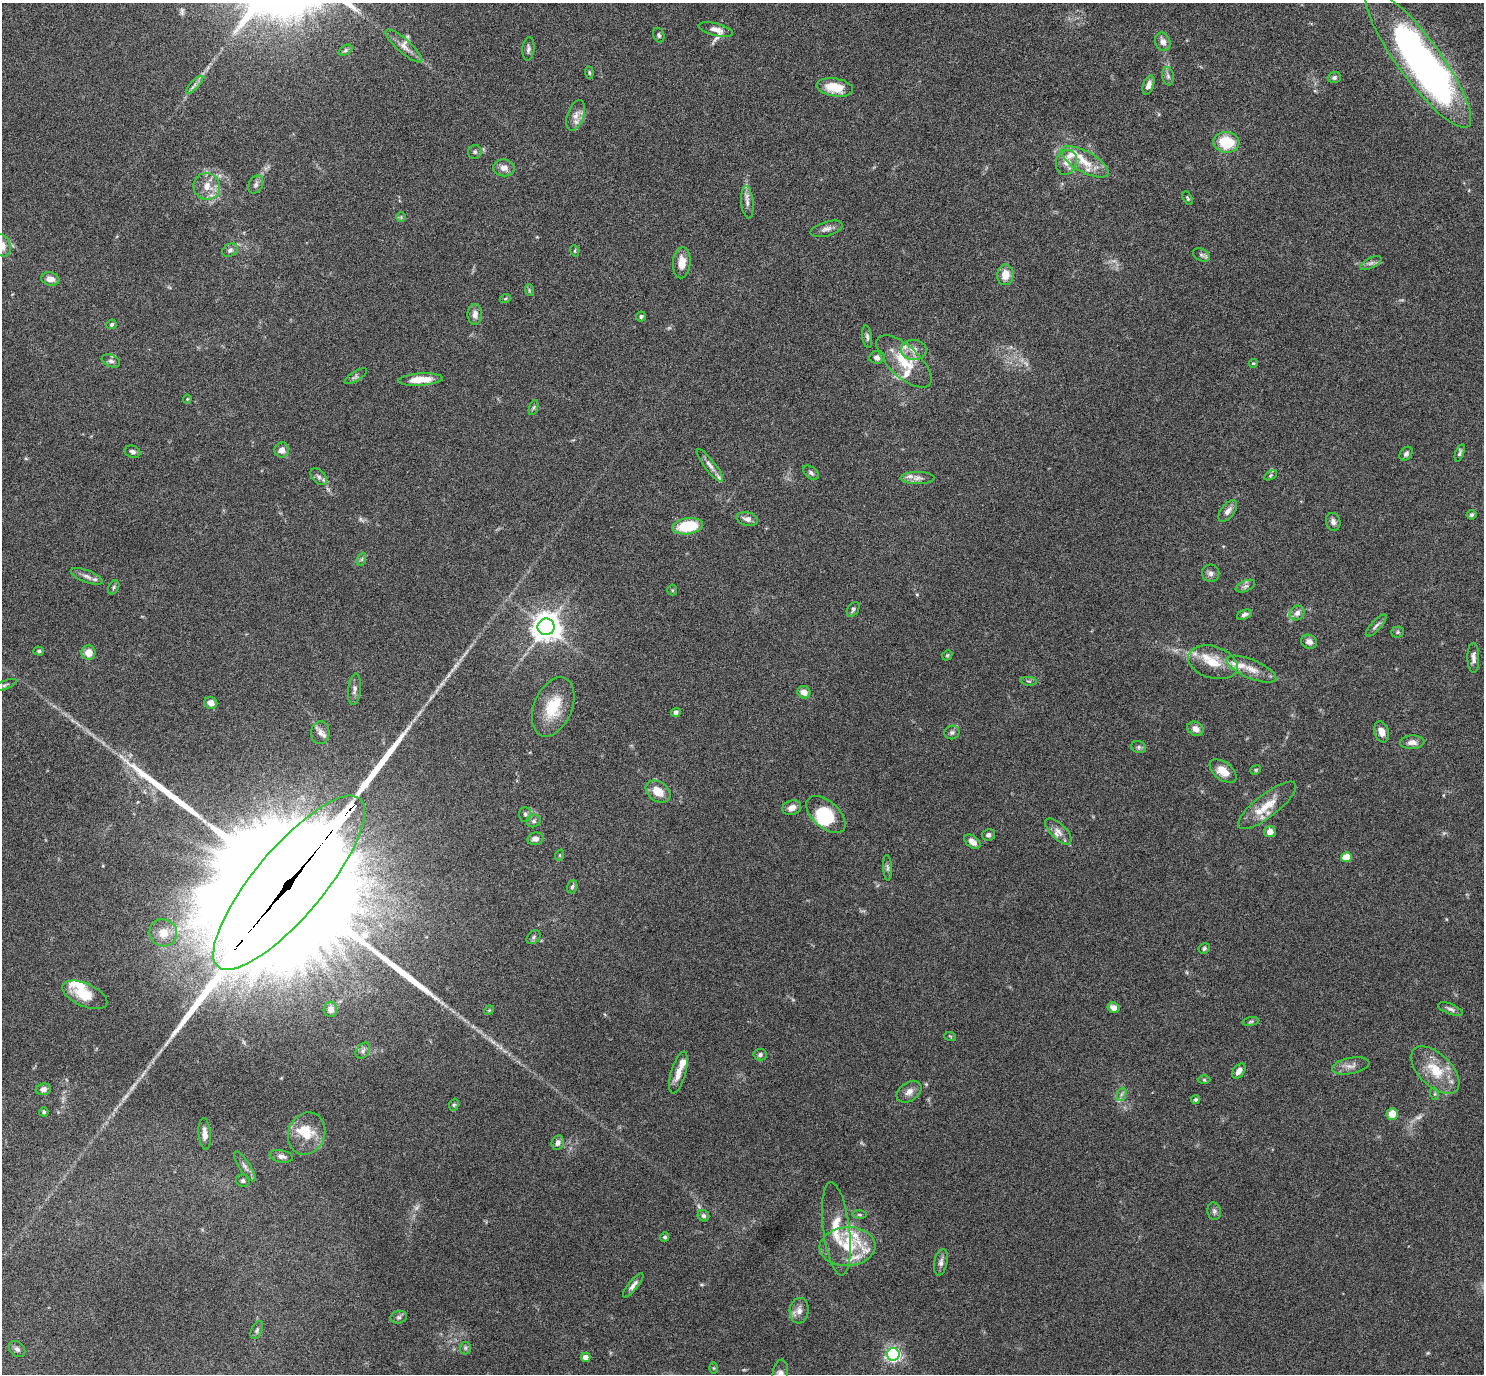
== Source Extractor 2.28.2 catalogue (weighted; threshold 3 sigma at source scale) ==
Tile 10 of 4 x 4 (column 2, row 3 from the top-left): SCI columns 1484-2965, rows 1525-2896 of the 5931 x 5935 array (HDU 1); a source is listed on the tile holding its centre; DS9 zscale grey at full resolution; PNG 1486 x 1376 px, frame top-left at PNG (2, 3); each listed source drawn as its Kron ellipse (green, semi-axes under 4 px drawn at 4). Shown black and unused: <1% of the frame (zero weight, under 4 of 8 exposures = <1% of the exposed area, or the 3 px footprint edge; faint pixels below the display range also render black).
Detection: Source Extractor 2.28.2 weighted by HDU 2 'WHT'; one run over the whole footprint, this tile lists its part. Background 0.0857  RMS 0.004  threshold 0.0165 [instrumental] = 3 sigma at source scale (4.09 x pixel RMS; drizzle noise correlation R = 1.36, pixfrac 0.8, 0.05/0.05 arcsec/px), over >= 5 px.
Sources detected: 186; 5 too faint to see at this stretch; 3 inside a brighter object's white glare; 1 long thin detection or spike segment (spike, bleed or trail) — neither listed nor drawn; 17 inside a brighter listed object's ellipse — not listed separately; the other 160 listed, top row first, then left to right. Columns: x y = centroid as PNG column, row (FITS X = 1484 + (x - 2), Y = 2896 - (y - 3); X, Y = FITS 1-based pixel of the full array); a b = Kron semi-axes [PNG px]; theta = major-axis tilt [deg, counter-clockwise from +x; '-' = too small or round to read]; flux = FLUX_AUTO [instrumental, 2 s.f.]
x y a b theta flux
716 30 17 6 -14 2.3
659 35 7 5 -71 0.77
1163 42 9 7 -66 2.1
404 46 24 6 -41 2.9
528 49 12 6 84 1.3
345 50 7 5 29 0.73
1418 59 84 21 -54 210
589 72 6 4 -83 0.52
1168 76 9 6 -81 1.2
1334 77 6 5 - 0.84
195 85 11 3 46 1.2
1148 85 10 5 72 1.9
835 87 18 9 -9 8.1
576 115 16 8 70 2.9
1226 142 13 10 -4 13
475 152 7 7 - 0.79
1066 162 13 10 70 3.1
1085 162 26 10 -29 7.3
504 168 11 8 -8 2.6
256 184 9 7 64 1.3
207 186 13 13 - 5
1188 198 7 4 -60 0.53
747 202 16 6 -84 2
401 217 5 5 - 0.47
826 229 16 7 16 2
2 245 11 8 -64 3.4
230 250 8 6 29 1.1
575 251 6 3 -72 0.43
1201 255 9 6 -27 1.1
682 263 15 9 86 4.5
1371 263 11 5 26 1.3
1005 275 10 8 84 4.9
50 279 9 6 -10 2.6
529 290 6 3 -73 0.46
505 299 5 3 - 0.49
475 314 10 7 90 2.4
641 316 5 5 - 0.71
111 324 5 4 - 0.77
867 337 11 5 -81 0.95
914 350 13 10 -2 3.6
877 357 8 6 6 1.7
111 361 9 6 -23 1
904 361 35 15 -43 13
1253 363 4 4 - 0.46
356 376 13 4 32 1.1
420 380 22 6 4 6.5
187 399 4 4 - 0.37
534 407 8 3 71 0.61
282 450 7 7 - 2.2
133 452 8 6 -21 1.1
1460 453 9 4 71 0.83
1406 454 7 5 52 1
710 465 20 5 -52 2
811 473 9 5 -40 0.94
1271 475 7 4 32 0.54
319 477 10 6 -46 1.4
917 478 17 6 0 2.1
1228 511 12 6 52 2.1
1471 515 5 5 - 0.72
747 519 11 7 -13 2
1333 522 9 7 -76 1.6
688 526 15 8 8 17
362 559 7 4 71 0.61
1211 573 8 8 - 1.4
87 576 17 6 -21 2
1245 586 10 5 24 1.2
114 587 7 5 61 0.71
672 590 5 5 - 0.44
853 609 8 5 57 0.8
1297 613 8 7 - 1.8
1244 615 8 4 20 1.2
1376 626 14 5 47 1.3
546 627 8 8 - 520
1398 632 6 5 - 0.65
1309 642 8 7 - 1.9
39 651 5 4 - 0.62
88 653 7 7 - 4
947 655 5 4 - 0.49
1473 658 15 6 -89 1.8
1213 662 25 16 -17 9.3
1251 669 26 9 -22 5.2
1029 681 8 3 -5 0.51
5 685 12 4 23 0.9
354 689 16 6 84 1.7
804 692 7 6 - 2.6
211 703 6 6 - 2.9
553 707 31 19 67 13
676 712 5 4 - 1.2
1195 729 8 6 -27 2.5
952 732 7 6 - 0.97
1381 732 11 7 -73 2.5
320 733 11 9 83 2.1
1412 742 12 7 2 2.5
1139 747 7 6 - 0.92
1256 770 5 4 - 0.5
1223 771 15 8 -38 5.3
658 792 13 9 -35 5.6
1267 805 35 11 38 8.8
792 808 9 7 17 2.6
525 814 7 6 - 0.92
826 815 23 13 -42 13
534 821 7 6 - 1
1058 831 17 7 -44 2.7
1270 832 6 5 - 2.8
988 835 6 5 - 1.2
535 839 8 6 14 1.7
972 842 9 5 -37 2.4
560 855 6 3 72 0.39
1346 857 5 5 - 6
887 868 13 4 -87 0.93
289 883 110 34 50 41000
572 887 7 5 72 0.73
163 933 14 13 - 5.2
533 937 8 5 43 0.89
1204 949 6 5 - 0.69
85 995 24 11 -23 8.3
1113 1008 6 5 - 2.4
330 1009 7 7 - 1.8
1451 1009 13 5 -21 1.2
489 1010 5 4 - 0.39
1251 1022 8 4 9 0.61
950 1036 6 3 -19 0.42
363 1051 9 6 51 1.2
760 1055 6 6 - 0.96
1351 1066 19 8 11 2.7
1435 1070 30 16 -44 12
1239 1071 8 5 53 2.3
678 1073 22 7 74 4.3
1204 1080 6 4 -1 0.51
43 1089 7 6 - 1.8
909 1092 13 9 34 2.5
1122 1094 7 4 70 0.88
1435 1094 6 4 -72 0.48
1195 1100 4 4 - 0.6
454 1105 6 4 66 0.62
44 1112 4 4 - 0.62
1392 1114 6 5 - 5
205 1134 16 6 -85 2.3
307 1134 22 18 68 9
558 1143 7 6 - 1.6
281 1156 12 6 -11 1.6
245 1166 17 5 -57 1.7
243 1181 7 6 - 0.8
1214 1211 9 7 -80 1.1
860 1215 7 3 -1 0.54
703 1216 6 5 - 0.82
836 1229 47 13 -83 11
665 1237 5 4 - 0.79
848 1247 28 19 3 13
941 1262 13 6 77 1.7
633 1285 15 4 51 1.7
799 1311 13 9 85 2.5
399 1317 8 6 13 0.95
257 1330 10 5 65 0.9
465 1348 6 5 - 0.76
17 1349 9 6 -44 1.2
893 1354 6 6 - 99
586 1357 5 4 - 2.8
714 1368 6 4 -90 0.46
780 1374 15 8 81 2.7
Overlapping masked pixels (flux is a lower limit): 1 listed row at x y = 289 883
Isophote crosses this tile's border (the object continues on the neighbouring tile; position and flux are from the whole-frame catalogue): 3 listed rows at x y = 1418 59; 2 245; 780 1374